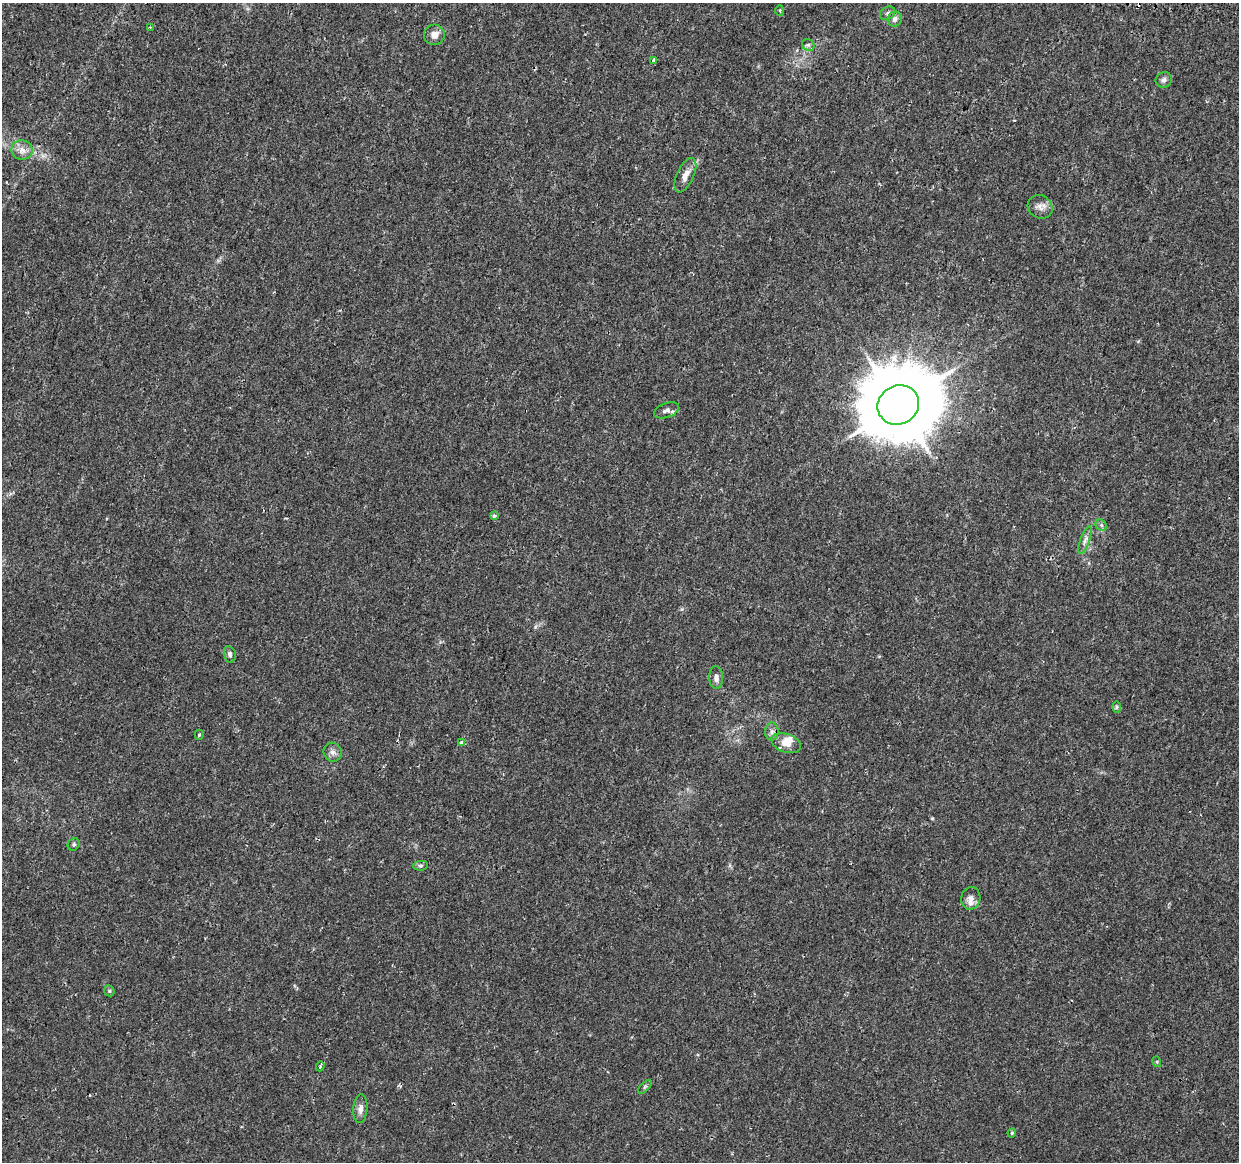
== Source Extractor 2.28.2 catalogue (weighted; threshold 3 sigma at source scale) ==
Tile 10 of 4 x 4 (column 2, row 3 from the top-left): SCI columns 1274-2510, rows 1429-2588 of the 5030 x 5234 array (HDU 1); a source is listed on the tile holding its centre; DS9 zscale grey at full resolution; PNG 1241 x 1164 px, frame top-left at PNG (2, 3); each listed source drawn as its Kron ellipse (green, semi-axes under 4 px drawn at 4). Shown black and unused: <1% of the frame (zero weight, under 2 of 3 exposures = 3% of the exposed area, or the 3 px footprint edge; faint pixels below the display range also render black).
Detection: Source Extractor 2.28.2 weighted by HDU 2 'WHT'; one run over the whole footprint, this tile lists its part. Background 0.00595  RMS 0.0021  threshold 0.00939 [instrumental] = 3 sigma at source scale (4.5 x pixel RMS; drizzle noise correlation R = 1.50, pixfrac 1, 0.0396/0.0396 arcsec/px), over >= 5 px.
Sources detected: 38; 2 cosmic-ray / hot-pixel residue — neither listed nor drawn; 3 inside a brighter listed object's ellipse — not listed separately; the other 33 listed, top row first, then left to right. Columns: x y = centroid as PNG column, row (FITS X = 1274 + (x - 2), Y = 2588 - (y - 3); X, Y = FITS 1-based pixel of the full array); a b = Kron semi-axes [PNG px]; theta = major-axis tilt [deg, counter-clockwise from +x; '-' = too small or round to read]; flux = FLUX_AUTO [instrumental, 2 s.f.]
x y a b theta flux
780 11 5 3 - 0.22
888 13 8 6 33 0.54
895 19 8 7 - 0.84
150 27 4 3 - 0.27
434 35 10 10 - 1.5
808 45 6 5 - 0.44
653 60 4 3 - 1.5
1164 80 8 7 - 0.66
22 150 10 9 - 1.5
685 175 18 8 65 1.8
1040 207 13 11 -34 1.3
898 405 21 19 29 2200
666 410 13 7 20 0.85
494 516 3 3 - 0.64
1101 525 6 5 - 0.4
1085 540 15 4 70 0.87
230 654 8 6 -77 0.57
716 677 11 7 -89 1.1
1116 707 6 4 89 0.26
772 732 9 6 88 0.84
199 735 5 4 - 0.26
461 742 4 3 - 1.2
786 743 15 9 -20 1.9
333 752 9 9 - 0.95
74 844 6 5 - 0.42
420 866 7 5 6 0.41
971 898 11 9 76 1.3
109 991 6 5 - 0.3
1157 1062 5 3 - 0.2
320 1066 5 3 - 0.28
645 1087 9 3 45 0.34
360 1109 14 7 86 1.1
1012 1133 4 4 - 0.24